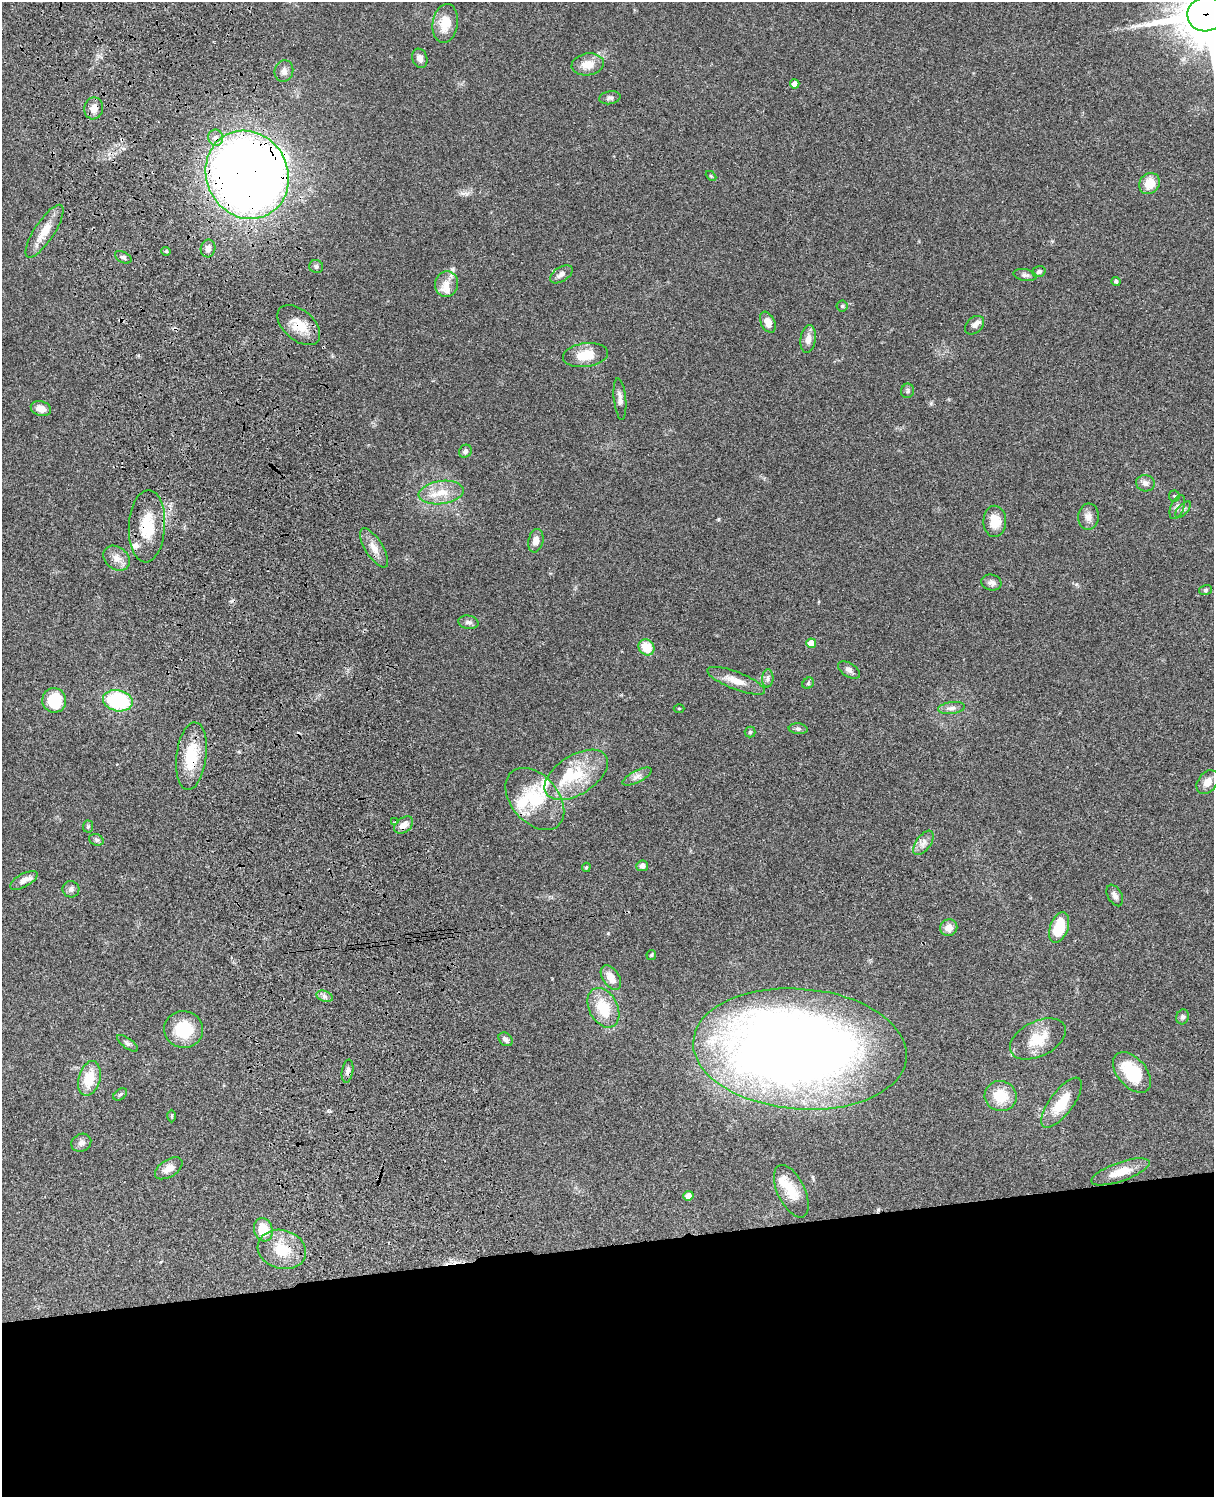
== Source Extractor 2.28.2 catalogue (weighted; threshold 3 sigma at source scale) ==
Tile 11 of 4 x 3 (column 3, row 3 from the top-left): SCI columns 2546-3757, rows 278-1772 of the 5088 x 4927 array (HDU 1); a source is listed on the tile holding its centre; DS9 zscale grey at full resolution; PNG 1216 x 1499 px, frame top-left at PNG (2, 2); each listed source drawn as its Kron ellipse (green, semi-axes under 4 px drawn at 4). Shown black and unused: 17% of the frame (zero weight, under 3 of 4 exposures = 6% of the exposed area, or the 3 px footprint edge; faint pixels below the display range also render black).
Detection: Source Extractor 2.28.2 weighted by HDU 2 'WHT'; one run over the whole footprint, this tile lists its part. Background 0.0806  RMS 0.0058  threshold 0.0262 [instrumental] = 3 sigma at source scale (4.5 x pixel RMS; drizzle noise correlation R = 1.50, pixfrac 1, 0.05/0.05 arcsec/px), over >= 5 px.
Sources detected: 108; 2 inside a brighter object's white glare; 1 long thin detection or spike segment (spike, bleed or trail) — neither listed nor drawn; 6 inside a brighter listed object's ellipse — not listed separately; the other 99 listed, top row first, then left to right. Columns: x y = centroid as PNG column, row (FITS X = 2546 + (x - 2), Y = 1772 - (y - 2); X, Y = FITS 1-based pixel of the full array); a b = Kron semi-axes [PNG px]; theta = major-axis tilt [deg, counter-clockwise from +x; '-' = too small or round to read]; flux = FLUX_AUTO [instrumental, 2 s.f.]
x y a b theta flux
1206 14 18 17 - 3400
445 23 19 12 81 11
420 58 10 7 -70 2.9
588 64 16 11 10 7.3
284 71 11 9 75 2.9
795 84 5 4 - 3.2
610 98 11 6 10 1.8
94 108 11 9 80 4.7
216 138 8 7 - 3.2
247 175 45 40 -62 720
711 176 6 3 -44 0.67
1149 184 11 9 53 9
44 231 31 10 57 9.7
208 248 9 7 78 2.5
166 251 5 4 - 0.68
123 257 9 5 -28 1.4
316 267 7 6 - 1.6
1039 272 7 5 19 1.5
561 274 12 7 32 2.8
1025 275 12 6 -10 1.8
1116 281 4 4 - 1.2
446 284 13 11 84 5.4
842 306 5 5 - 0.86
768 322 11 7 -65 5
299 325 25 15 -41 11
975 325 11 7 42 2.6
808 339 14 7 82 4
585 355 22 12 7 12
908 391 7 6 - 1.3
620 399 21 6 -85 3.1
41 409 10 7 -16 4.6
465 451 7 6 - 1.5
1145 483 9 8 - 2.7
441 493 23 11 8 11
1174 496 5 5 - 0.89
1177 507 12 6 68 2.5
1183 510 10 5 47 1.7
1088 517 13 10 85 3.9
995 521 15 11 -88 9.7
147 526 36 18 87 19
536 541 12 7 77 4
374 548 22 8 -58 5.8
117 558 14 11 -38 5
991 583 10 8 -13 2.6
1206 590 6 5 - 0.94
469 622 10 6 -10 2.1
811 643 5 5 - 6.2
646 647 8 7 - 11
849 670 12 7 -32 2.3
768 678 9 5 87 1.7
736 681 31 8 -21 8.2
808 683 6 5 - 0.84
54 700 12 12 - 24
118 701 15 10 -12 43
679 708 5 3 - 0.56
951 708 13 6 7 2.6
798 729 9 5 -5 1.3
750 732 5 5 - 0.92
191 756 34 15 83 23
576 775 35 19 32 25
637 776 16 6 26 2.9
1207 782 13 9 53 4.9
535 799 36 23 -49 28
394 822 3 3 - 0.51
404 825 11 7 38 4.6
88 827 6 5 - 0.82
96 840 7 5 -22 1.2
923 843 14 7 54 3.4
642 866 6 5 - 2.4
586 867 5 3 - 0.61
24 880 15 6 29 4
71 889 8 8 - 2
1115 895 12 7 -61 2.2
1059 927 16 9 70 18
949 928 8 8 - 5
651 955 5 5 - 0.68
611 978 14 8 -56 5.9
325 996 8 5 -20 1.7
603 1008 21 14 -63 18
1183 1017 7 6 - 1.6
184 1030 19 18 - 20
505 1039 8 6 -42 2
1038 1039 30 17 26 15
127 1043 12 5 -35 1.6
800 1049 107 60 -5 770
348 1071 11 5 81 2
1132 1072 24 14 -48 24
89 1078 18 10 75 14
120 1094 7 5 38 1.1
1001 1096 16 15 - 15
1061 1103 30 11 54 15
172 1116 6 4 89 0.69
81 1143 10 8 27 2.3
169 1168 15 8 32 4.7
1120 1172 30 9 19 9.6
791 1191 28 13 -64 12
688 1196 5 4 - 4.4
263 1230 12 9 -73 13
282 1249 24 19 -16 17
Overlapping masked pixels (flux is a lower limit): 9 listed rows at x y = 1206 14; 94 108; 216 138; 247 175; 299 325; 147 526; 191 756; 348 1071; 282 1249
Isophote crosses this tile's border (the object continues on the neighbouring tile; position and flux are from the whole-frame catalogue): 1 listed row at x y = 1206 14